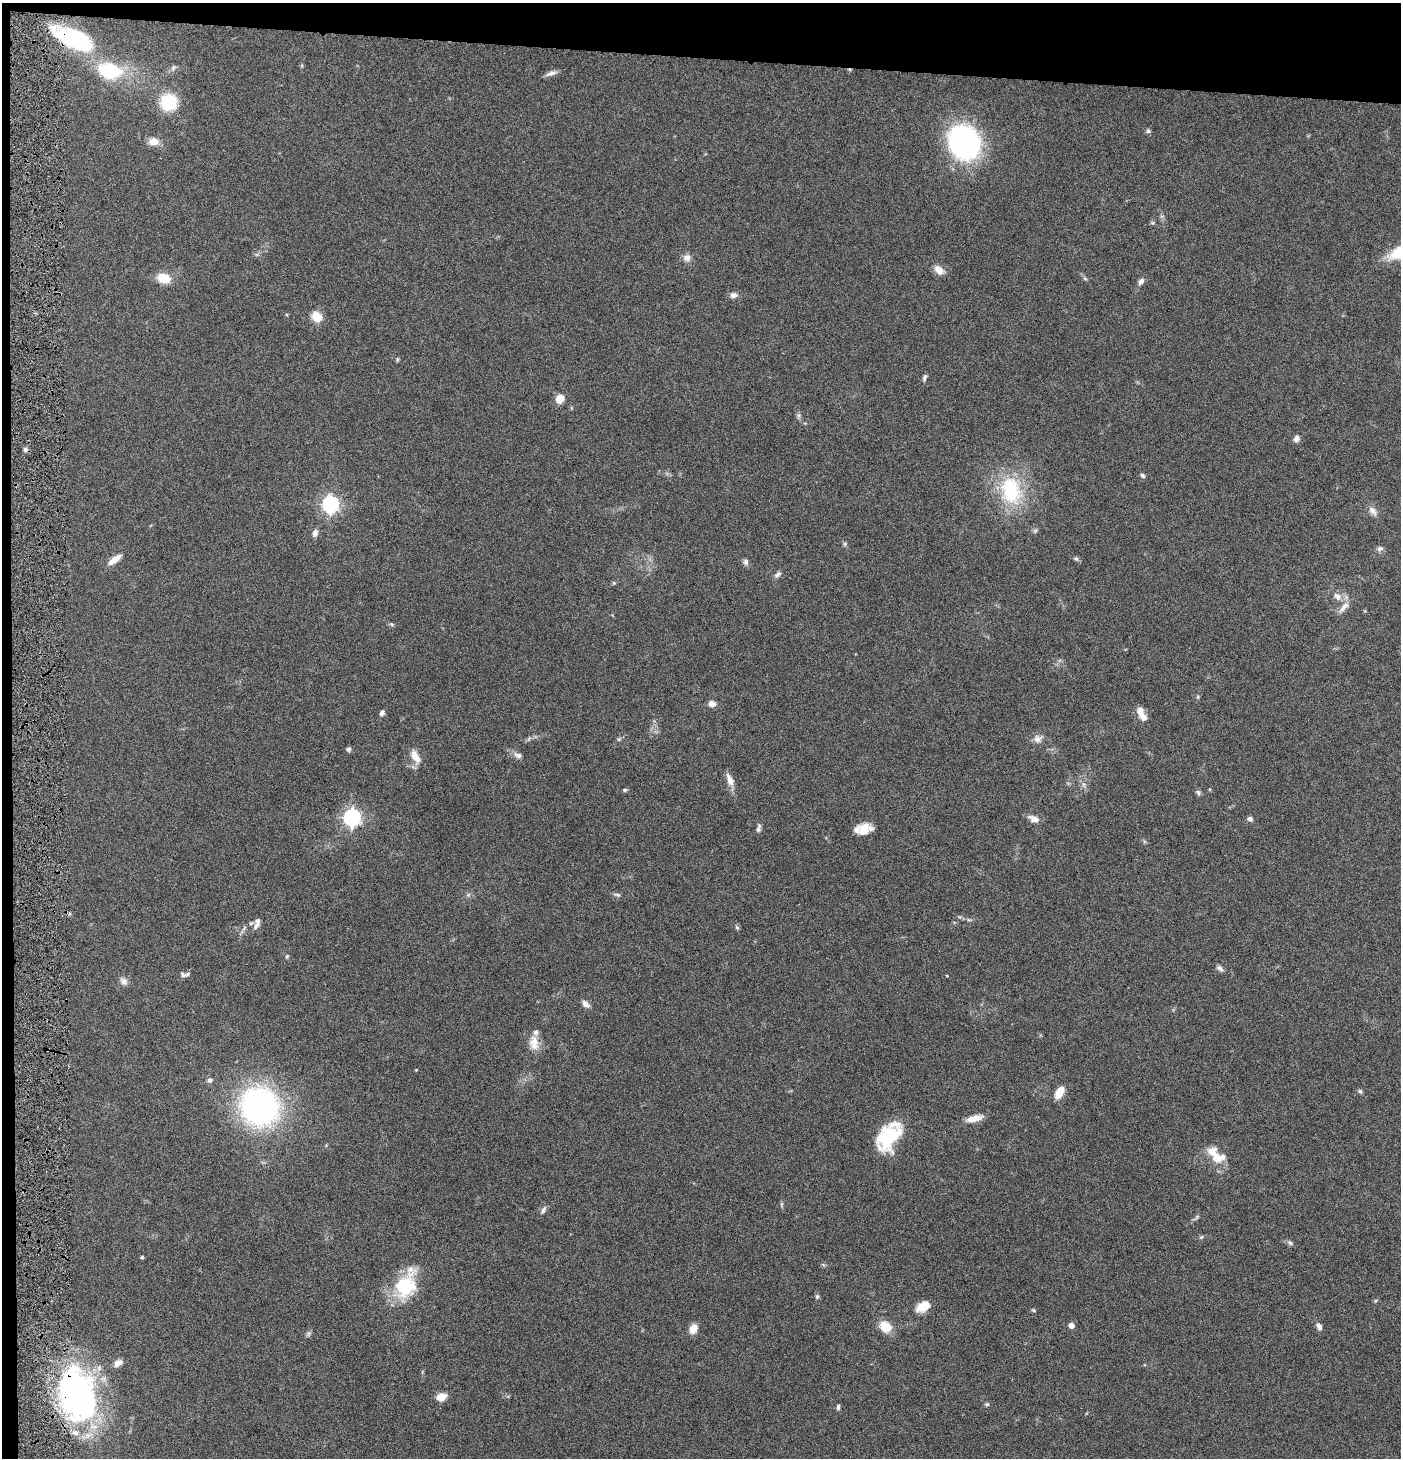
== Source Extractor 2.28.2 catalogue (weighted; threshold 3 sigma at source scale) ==
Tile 1 of 3 x 3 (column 1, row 1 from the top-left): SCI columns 147-1545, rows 2913-4368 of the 4444 x 4370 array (HDU 1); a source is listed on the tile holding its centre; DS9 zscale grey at full resolution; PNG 1403 x 1460 px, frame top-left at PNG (2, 3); no overlay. Shown black and unused: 5% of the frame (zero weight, under 4 of 8 exposures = <1% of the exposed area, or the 3 px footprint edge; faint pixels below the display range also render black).
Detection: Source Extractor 2.28.2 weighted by HDU 2 'WHT'; one run over the whole footprint, this tile lists its part. Background 0.0695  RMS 0.0042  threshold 0.0173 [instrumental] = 3 sigma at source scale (4.09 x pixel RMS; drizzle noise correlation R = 1.36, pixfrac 0.8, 0.05/0.05 arcsec/px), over >= 5 px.
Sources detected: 102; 1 too faint to see at this stretch — not listed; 6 inside a brighter listed object's ellipse — not listed separately; the other 95 listed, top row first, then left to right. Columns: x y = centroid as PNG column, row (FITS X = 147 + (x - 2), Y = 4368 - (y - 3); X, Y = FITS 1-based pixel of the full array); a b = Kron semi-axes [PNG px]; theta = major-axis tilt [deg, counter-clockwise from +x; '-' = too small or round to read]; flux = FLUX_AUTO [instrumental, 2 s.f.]
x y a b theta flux
74 39 41 17 -24 43
173 67 9 6 50 0.98
109 70 32 20 -11 22
551 73 15 6 18 1.9
168 102 14 14 - 19
1148 131 6 6 - 0.76
153 141 15 10 4 3.4
964 142 26 22 -63 94
687 258 11 10 - 2.2
939 270 14 9 -40 3.2
164 278 14 10 -13 7.2
1085 279 6 4 -3 0.53
1141 281 9 6 53 1.5
734 295 9 7 8 1.8
287 315 5 3 - 0.37
317 317 12 10 -33 5.5
397 359 7 3 82 0.49
925 378 9 4 73 0.88
560 399 9 8 - 4.8
1296 439 9 7 71 1.6
25 449 7 5 90 0.97
1143 476 7 5 -44 0.75
1011 490 39 28 -78 29
331 504 7 7 - 120
1373 511 15 8 -48 2.3
315 533 9 6 75 1.8
845 544 6 5 - 0.64
1380 548 9 7 -2 1.2
115 559 20 7 36 3.5
1076 559 7 5 -17 0.84
746 562 8 6 -79 1.2
778 574 11 6 40 1.3
614 583 5 5 - 0.48
1337 596 12 9 -51 2.8
1344 607 19 7 46 2.8
391 624 7 5 -12 0.63
1198 697 6 3 -72 0.44
712 704 8 7 - 2.2
1140 712 13 9 -71 3.4
382 713 8 5 65 1.3
529 738 7 4 56 0.76
619 739 6 5 - 0.67
1038 739 13 10 17 2.4
348 749 6 6 - 0.84
518 755 13 7 -19 1.8
415 756 18 9 -62 4.5
730 780 18 8 -67 3.1
1084 785 7 4 -72 0.86
625 790 5 4 - 0.59
1198 793 7 5 -64 0.89
352 817 7 7 - 140
1034 819 14 7 -23 2.5
1250 819 6 5 - 1.4
758 829 9 6 78 1.2
864 829 16 11 17 6.1
468 895 6 6 - 0.85
617 895 11 4 -12 0.92
969 920 6 4 -18 0.64
257 925 14 6 51 2.1
737 927 6 5 - 0.65
287 956 5 4 - 0.51
1220 968 9 6 -37 1.2
187 974 9 5 30 0.82
947 976 4 2 - 0.3
124 981 11 9 -45 2
586 1004 9 6 -43 2.2
534 1043 20 12 -83 5.2
416 1070 3 3 - 0.3
209 1080 7 6 - 1.1
1360 1091 6 5 - 0.75
1060 1092 12 7 59 6.3
260 1106 28 26 -51 130
974 1118 22 7 15 4.1
889 1136 33 20 55 23
1217 1158 18 12 -49 6.5
781 1204 6 4 71 0.57
543 1210 12 5 64 1.2
1201 1237 5 5 - 0.55
1290 1243 8 6 -38 0.94
142 1257 3 3 - 0.65
406 1285 36 21 65 24
817 1296 7 5 89 0.77
1375 1301 6 3 71 0.42
923 1307 14 9 31 6.9
1033 1310 5 3 - 0.49
1071 1326 5 5 - 2.4
885 1327 14 11 -37 6.6
1319 1327 9 6 -61 1.5
693 1329 9 7 60 4.7
308 1334 9 5 49 0.83
118 1363 11 7 26 2.4
76 1395 52 33 -75 130
441 1397 8 6 18 6.3
987 1404 6 5 - 0.64
838 1407 7 4 88 0.8
Overlapping masked pixels (flux is a lower limit): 2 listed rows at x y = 74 39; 76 1395